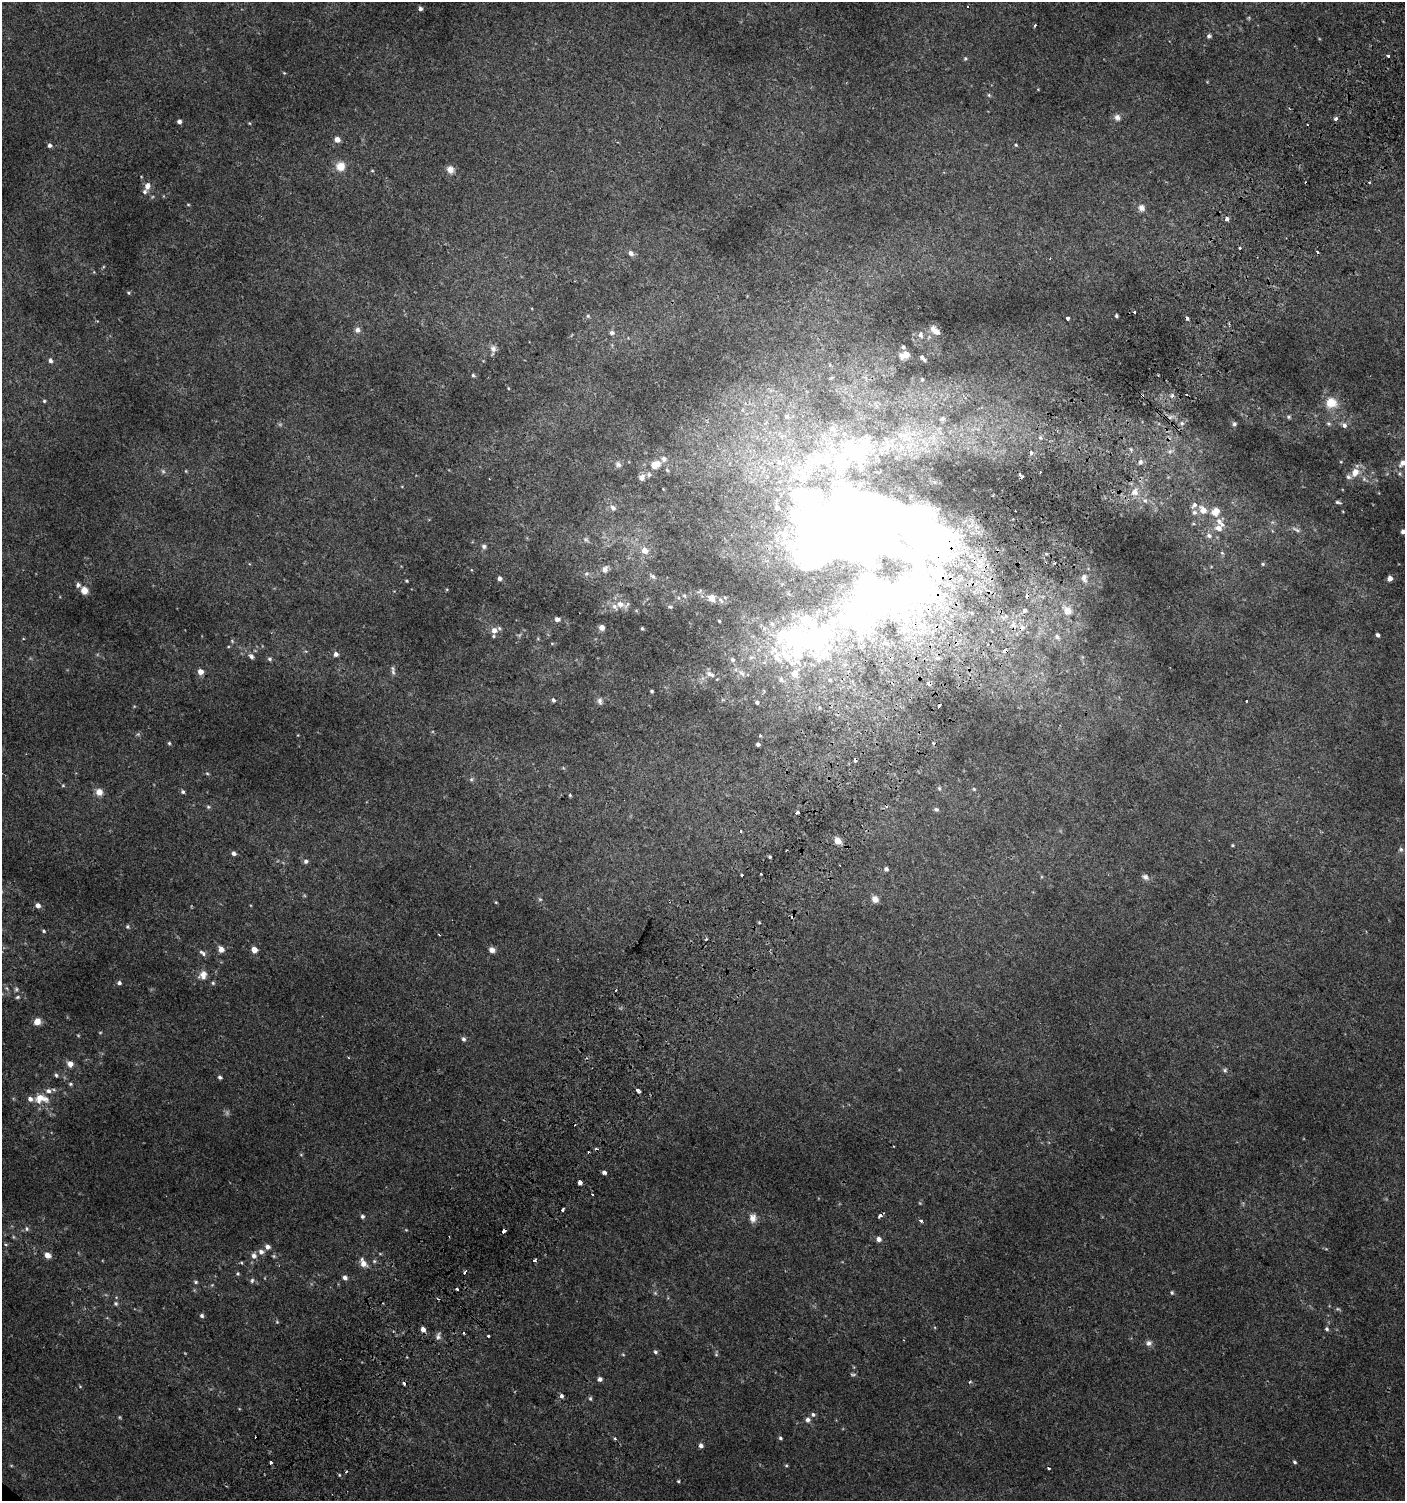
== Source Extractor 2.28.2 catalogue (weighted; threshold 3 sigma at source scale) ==
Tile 10 of 4 x 4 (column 2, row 3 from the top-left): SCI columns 1604-3006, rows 1528-3026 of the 6080 x 6049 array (HDU 1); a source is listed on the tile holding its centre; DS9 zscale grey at full resolution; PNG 1407 x 1503 px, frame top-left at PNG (2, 2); no overlay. Shown black and unused: <1% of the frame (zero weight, under 2 of 3 exposures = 2% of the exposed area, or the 3 px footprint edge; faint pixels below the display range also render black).
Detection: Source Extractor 2.28.2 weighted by HDU 2 'WHT'; one run over the whole footprint, this tile lists its part. Background 0.00377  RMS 0.0027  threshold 0.0123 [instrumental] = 3 sigma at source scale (4.5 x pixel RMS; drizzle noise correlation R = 1.50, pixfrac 1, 0.0396/0.0396 arcsec/px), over >= 5 px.
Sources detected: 331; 11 too faint to see at this stretch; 12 inside a brighter object's white glare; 24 cosmic-ray / hot-pixel residue — not listed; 28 inside a brighter listed object's ellipse — not listed separately; the other 256 listed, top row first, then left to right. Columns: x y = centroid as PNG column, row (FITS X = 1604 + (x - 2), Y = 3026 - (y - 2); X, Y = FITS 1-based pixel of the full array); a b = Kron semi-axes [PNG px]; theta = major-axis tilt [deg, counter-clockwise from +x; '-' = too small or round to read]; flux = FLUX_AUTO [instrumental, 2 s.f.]
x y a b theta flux
420 9 5 4 - 0.92
1249 18 6 4 89 0.33
1035 25 3 2 - 0.36
1209 36 5 5 - 0.73
1388 56 3 3 - 1
965 58 6 5 - 0.49
284 73 4 3 - 0.26
989 95 5 5 - 0.4
1117 117 9 8 - 1.3
1336 119 4 3 - 1.3
179 121 4 4 - 1.1
249 123 5 3 - 0.25
1307 124 2 2 - 0.26
337 139 5 5 - 2.2
617 142 3 3 - 0.21
50 145 5 5 - 0.84
1016 145 4 4 - 0.3
340 166 10 10 - 3.7
450 169 9 8 - 1.8
372 171 5 3 - 0.24
1369 182 3 2 - 0.28
147 186 9 7 75 1.8
188 204 5 3 - 0.28
1141 208 9 8 - 1.5
1227 219 4 3 - 2.9
1240 248 3 3 - 0.74
631 253 7 6 - 1.2
129 293 5 4 - 0.36
1134 312 3 3 - 0.45
588 316 6 5 - 0.42
1116 316 3 3 - 0.46
1067 318 3 3 - 1.4
933 329 9 8 - 1.8
357 330 8 7 - 1
612 333 6 5 - 0.87
920 335 9 6 -82 1.2
903 347 5 4 - 0.55
493 349 10 8 -82 1.3
905 355 8 5 21 4.1
922 357 5 5 - 0.58
50 361 6 5 - 0.82
473 375 5 4 - 0.39
922 379 5 4 - 0.4
508 388 5 3 - 0.22
1172 396 7 6 - 0.97
44 401 4 4 - 0.4
1331 403 10 10 - 5.7
742 410 6 4 -89 0.51
787 416 6 5 - 0.78
1289 417 7 5 -28 0.48
943 419 8 7 - 0.97
1182 423 7 5 -22 0.8
1329 423 7 6 - 0.55
1234 424 6 5 - 0.67
1344 425 7 6 - 1
832 428 8 8 - 1.3
903 435 18 8 -4 3.1
1040 438 6 6 - 0.7
863 442 16 12 88 3.3
887 447 12 7 28 1.8
1170 451 12 7 20 1.3
823 459 41 25 2 20
1140 462 7 7 - 0.88
779 463 14 9 -26 2.8
1402 463 9 6 47 1.6
618 464 8 7 - 1
655 465 11 8 24 4.1
667 470 6 4 -46 0.41
163 471 7 5 -67 0.61
186 471 5 3 - 0.24
1355 472 9 8 - 3
649 475 7 5 89 0.67
1020 475 4 3 - 2.8
642 478 7 6 - 1.7
1364 479 8 5 -31 0.77
1135 492 10 9 - 2.2
1145 501 8 6 -41 0.85
1338 502 8 4 -13 0.51
1194 505 10 7 44 1.3
613 508 8 7 - 1.2
777 508 6 5 - 0.92
1203 510 10 7 -45 3
1216 511 10 7 42 3.8
855 525 80 58 -20 330
1219 528 9 8 - 2.3
1296 530 14 5 -25 0.95
1403 532 4 4 - 0.95
1209 536 8 7 - 1.3
586 540 8 6 -56 0.71
484 546 7 6 - 0.7
644 550 6 6 - 2.5
1222 553 6 4 -43 0.41
1054 563 3 2 - 0.37
1263 564 5 4 - 0.38
605 569 9 8 - 1.4
586 574 7 5 19 0.69
653 576 7 5 -42 0.72
500 578 5 4 - 1.1
1084 578 10 6 -78 1.2
1390 578 4 4 - 1.9
406 581 4 3 - 0.3
78 585 7 6 - 0.77
84 590 8 7 - 2.2
879 590 119 37 0 120
684 596 6 5 - 0.39
1027 596 3 3 - 3.7
712 598 9 7 -55 1.9
721 600 10 5 -46 0.77
620 604 11 8 -14 2.3
670 607 6 4 -19 0.34
1025 610 6 5 - 0.63
1067 611 6 6 - 4.2
557 619 6 5 - 1.1
719 621 3 2 - 0.28
772 624 9 7 -48 1.3
1013 625 7 6 - 0.96
602 627 5 4 - 2.3
642 628 3 3 - 0.35
494 630 6 6 - 1.8
1378 635 4 3 - 0.84
1057 637 8 7 - 1.1
792 638 29 16 48 43
232 641 6 4 -47 0.34
552 643 6 4 -1 0.29
1005 651 4 3 - 1.9
336 654 5 5 - 1.2
824 654 33 15 43 12
251 656 9 6 -44 0.92
938 658 6 5 - 0.63
270 659 6 5 - 0.52
732 660 6 6 - 0.66
845 664 6 4 19 0.48
200 672 5 5 - 2.4
393 672 8 5 -65 0.68
742 673 11 6 -51 1.2
795 673 9 7 57 4.1
710 674 13 7 -24 1.4
781 680 10 8 -46 1.4
830 680 7 5 -16 0.69
929 683 4 3 - 1.9
652 691 3 3 - 0.5
553 700 5 4 - 0.69
600 701 10 6 -79 0.99
1246 701 3 2 - 0.16
757 702 5 4 - 0.59
939 705 5 3 - 1.4
819 708 6 4 78 0.42
760 735 3 3 - 0.5
169 743 4 4 - 0.37
758 744 4 3 - 0.78
855 760 4 3 - 1.7
207 773 5 5 - 0.37
471 779 6 5 - 0.5
63 785 5 4 - 0.3
939 788 7 5 -75 0.47
974 789 5 4 - 0.33
99 792 9 8 - 2.2
183 792 5 5 - 0.61
570 795 4 3 - 0.35
208 807 6 5 - 0.45
936 809 6 5 - 0.63
797 812 4 3 - 3.2
838 841 5 4 - 4.6
1233 845 4 4 - 0.28
1401 849 6 6 - 0.63
234 853 5 4 - 1
770 857 3 3 - 0.32
306 861 6 6 - 0.72
886 869 6 5 - 0.67
761 874 3 2 - 0.28
741 875 3 3 - 0.95
1145 877 9 7 -33 1
540 899 6 5 - 0.42
875 899 8 7 - 1.7
496 902 4 4 - 0.27
38 905 5 5 - 1.5
759 922 5 3 - 0.28
127 927 5 5 - 0.47
44 931 5 4 - 0.4
439 934 3 2 - 0.44
221 949 7 6 - 1.8
254 950 5 4 - 3.2
492 950 7 6 - 1.4
202 953 10 5 -34 0.93
203 975 12 10 68 2.2
119 983 5 5 - 0.7
213 983 5 5 - 0.41
7 988 6 4 -59 0.49
16 989 6 6 - 0.52
18 997 6 4 17 0.42
37 1022 6 5 - 3.6
463 1039 6 5 - 0.73
348 1057 3 3 - 0.22
70 1064 6 5 - 2.2
1225 1070 6 5 - 0.5
56 1075 6 5 - 0.49
220 1077 5 4 - 0.57
70 1084 5 5 - 0.43
637 1090 4 3 - 3.2
41 1098 20 12 -6 4.7
604 1172 3 3 - 3.5
580 1183 4 3 - 3.6
563 1210 3 3 - 2.2
880 1215 5 3 - 1.6
362 1216 5 5 - 0.62
753 1218 12 9 -87 1.9
921 1221 3 3 - 0.77
27 1229 7 5 -76 0.63
406 1230 5 4 - 0.25
504 1231 4 3 - 3.5
13 1237 6 4 -89 0.34
879 1239 5 5 - 1.4
6 1244 5 3 - 0.32
267 1247 6 5 - 1.2
261 1252 6 6 - 1.1
47 1255 6 5 - 2.4
254 1256 8 7 - 1.2
274 1256 5 5 - 0.37
534 1260 4 3 - 1.1
374 1261 5 5 - 0.44
241 1263 5 3 - 0.3
363 1263 11 6 -58 2.2
238 1274 5 4 - 0.34
345 1278 5 5 - 0.96
252 1280 6 4 74 0.58
196 1282 5 4 - 0.4
212 1285 4 4 - 0.28
457 1289 3 3 - 1.6
1172 1293 5 4 - 0.43
116 1303 5 5 - 0.45
1338 1309 7 5 -21 0.42
202 1316 5 5 - 0.6
277 1322 5 4 - 0.31
423 1329 5 4 - 1.5
1327 1329 5 5 - 0.5
463 1333 2 2 - 0.36
438 1336 9 5 85 0.91
489 1336 3 3 - 0.6
1149 1343 8 7 - 1
655 1352 6 5 - 0.57
716 1354 7 5 -89 0.4
853 1374 9 3 0 0.43
600 1379 4 4 - 1
970 1382 5 4 - 0.37
80 1386 6 3 -19 0.26
562 1395 3 3 - 2.9
590 1399 6 4 -89 0.44
813 1414 6 5 - 0.69
808 1420 6 6 - 1
780 1438 5 4 - 0.47
615 1439 4 3 - 0.46
701 1446 5 4 - 0.97
271 1462 4 3 - 2.9
1295 1462 5 4 - 0.5
786 1465 5 4 - 0.33
678 1481 4 3 - 0.32
Overlapping masked pixels (flux is a lower limit): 9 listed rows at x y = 855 525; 879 590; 1027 596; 1005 651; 929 683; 939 705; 855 760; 880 1215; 504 1231
Isophote crosses this tile's border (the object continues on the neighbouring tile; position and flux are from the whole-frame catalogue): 2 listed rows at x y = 1402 463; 1403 532